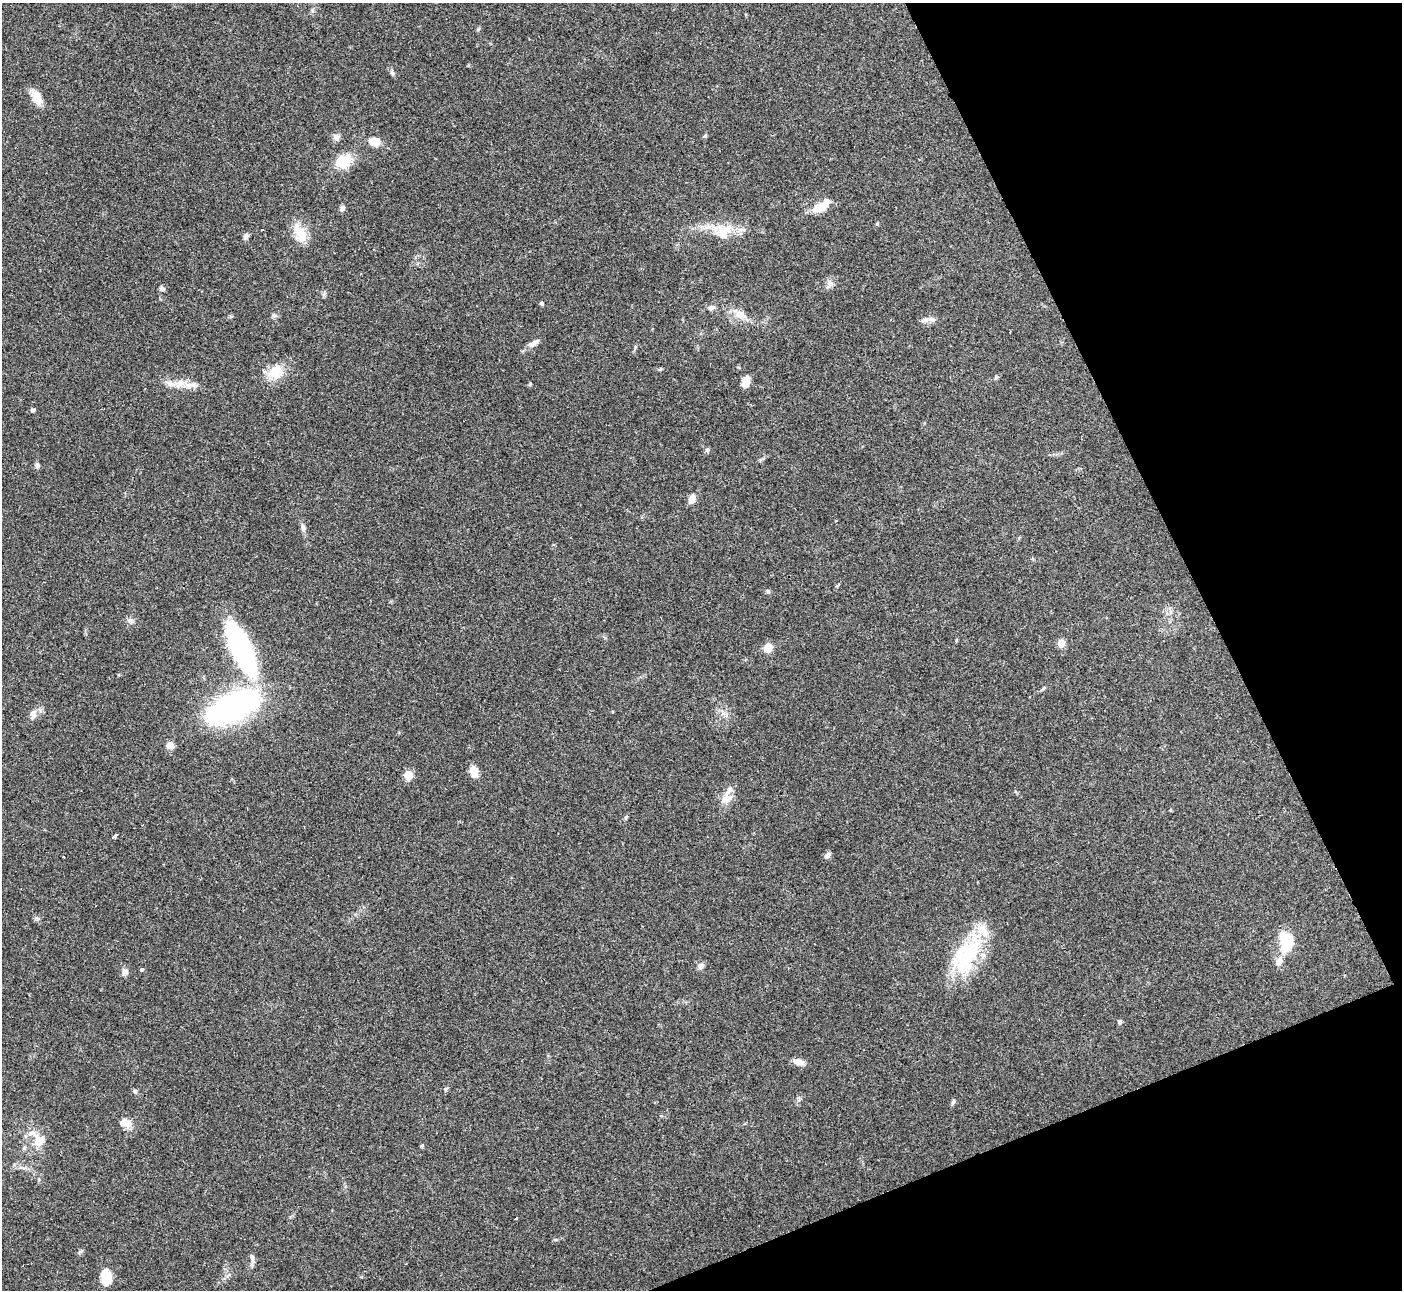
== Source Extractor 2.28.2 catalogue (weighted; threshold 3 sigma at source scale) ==
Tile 12 of 4 x 4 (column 4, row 3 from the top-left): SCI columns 4201-5600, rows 1440-2727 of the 5600 x 5588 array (HDU 1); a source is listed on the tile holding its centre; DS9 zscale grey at full resolution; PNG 1404 x 1292 px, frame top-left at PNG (2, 3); no overlay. Shown black and unused: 20% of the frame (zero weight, under 3 of 4 exposures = <1% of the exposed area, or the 3 px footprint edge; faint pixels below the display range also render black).
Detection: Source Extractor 2.28.2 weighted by HDU 2 'WHT'; one run over the whole footprint, this tile lists its part. Background 0.0513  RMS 0.0052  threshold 0.0234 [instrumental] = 3 sigma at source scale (4.5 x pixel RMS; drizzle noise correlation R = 1.50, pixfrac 1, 0.05/0.05 arcsec/px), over >= 5 px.
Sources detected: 65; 2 inside a brighter object's white glare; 1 cosmic-ray / hot-pixel residue — not listed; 4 inside a brighter listed object's ellipse — not listed separately; the other 58 listed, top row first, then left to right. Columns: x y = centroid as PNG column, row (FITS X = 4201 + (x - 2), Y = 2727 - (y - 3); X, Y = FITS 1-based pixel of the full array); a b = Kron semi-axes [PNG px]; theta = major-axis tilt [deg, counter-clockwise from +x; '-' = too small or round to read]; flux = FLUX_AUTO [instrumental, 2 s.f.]
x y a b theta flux
36 97 20 10 -60 6.5
705 135 6 4 57 0.69
336 137 9 8 - 2.2
374 141 13 9 -14 5.6
344 161 19 15 33 12
819 207 20 11 19 7.3
342 208 9 6 75 1.3
724 232 28 20 38 12
300 233 26 13 -65 9.7
246 236 8 6 77 1.3
829 284 14 7 61 2.4
162 289 7 6 - 1.3
542 303 5 5 - 0.87
711 308 9 7 33 1.8
740 315 15 10 -35 5.3
274 316 7 4 -19 0.9
927 319 23 5 -1 2.6
533 343 15 7 34 3
276 372 21 18 33 10
746 381 12 8 80 3.9
181 383 15 9 43 4.3
193 385 14 6 -6 3.2
33 410 4 4 - 1.3
707 450 6 5 - 0.88
37 465 7 6 - 1.3
692 500 10 7 66 4.1
303 527 10 6 -81 1.7
768 591 6 5 - 0.87
131 621 9 6 -41 1.6
1061 643 5 5 - 11
768 648 9 8 - 5.9
241 649 40 13 -65 150
233 707 38 16 26 180
33 714 15 7 81 2.5
170 745 8 7 - 3.4
474 771 11 8 -80 5.9
408 775 9 9 - 5
726 799 16 11 33 5.2
626 817 7 4 64 0.75
115 835 4 3 - 3.5
827 855 8 6 42 1.7
63 857 3 2 - 0.74
1286 942 21 12 -79 21
968 954 63 22 62 39
1279 961 9 7 53 3.4
701 966 8 7 - 2
142 969 4 3 - 1.4
125 972 9 8 - 1.9
1120 1022 7 5 -88 0.91
798 1062 13 7 -14 3.5
446 1089 6 4 59 0.72
134 1091 6 5 - 0.85
953 1102 8 5 74 1.1
126 1123 13 9 -13 4.8
39 1140 19 16 -37 8.3
516 1218 4 3 - 1.5
252 1258 11 5 -76 1.8
106 1277 19 11 -80 9.5
Unlisted compact peaks at least as high as the median listed source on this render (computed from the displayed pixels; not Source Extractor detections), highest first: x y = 392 73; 421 1146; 478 29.